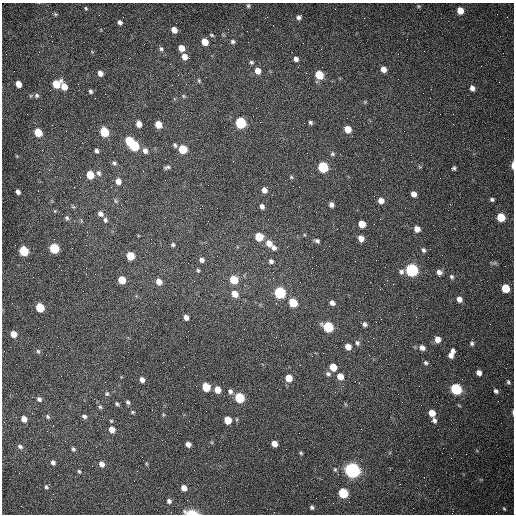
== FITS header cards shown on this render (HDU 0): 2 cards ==
NAXIS1  =                  512 /fastest changing axis
NAXIS2  =                  512 /next to fastest changing axis

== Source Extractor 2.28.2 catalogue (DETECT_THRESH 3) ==
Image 512 x 512 px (HDU 0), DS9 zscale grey, 1 PNG px = 1 image px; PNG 516 x 516 px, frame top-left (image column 1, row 512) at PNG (2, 3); no overlay
Background 1480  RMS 22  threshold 66.4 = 3 sigma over >= 5 px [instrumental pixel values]
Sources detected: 169; all 169 listed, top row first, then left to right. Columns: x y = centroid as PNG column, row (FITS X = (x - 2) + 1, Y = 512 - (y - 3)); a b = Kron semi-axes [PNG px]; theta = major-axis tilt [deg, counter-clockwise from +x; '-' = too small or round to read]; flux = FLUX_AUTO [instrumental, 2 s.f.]
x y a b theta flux
248 6 5 4 - 2000
419 6 5 5 - 1600
86 8 5 4 - 1600
460 10 6 5 - 18000
55 14 5 4 - 1800
299 17 6 5 - 4800
120 22 5 4 - 4500
174 30 5 5 - 11000
212 35 5 3 - 1700
51 36 3 2 - 1400
233 41 5 5 - 3200
205 42 6 5 - 21000
181 48 5 5 - 14000
161 49 6 5 - 3100
184 57 6 6 - 11000
296 59 6 5 - 5300
251 62 6 5 - 2900
383 69 6 5 - 12000
258 71 7 6 - 13000
100 73 5 5 - 8000
319 75 6 5 - 39000
199 80 6 4 -71 1900
18 84 5 5 - 13000
56 84 6 6 - 35000
64 86 8 5 -65 16000
472 88 6 5 - 6600
91 91 4 3 - 2800
37 95 6 6 - 3500
184 96 6 4 -22 2100
365 102 6 4 -47 1700
241 123 6 6 - 150000
310 123 5 4 - 2800
139 124 6 5 - 11000
158 124 6 5 - 22000
293 128 2 2 - 680
348 129 6 5 - 20000
38 132 6 5 - 32000
104 132 6 5 - 65000
129 141 6 5 - 44000
134 145 6 6 - 110000
175 145 6 4 -62 2700
182 149 6 5 - 50000
96 151 5 4 - 3900
145 151 7 6 - 6700
332 154 6 6 - 2500
114 163 7 5 -43 3300
512 165 7 3 89 7300
167 167 8 4 13 3200
323 167 6 6 - 110000
420 167 6 4 -19 1600
453 168 5 4 - 3000
99 173 8 6 -71 4700
90 175 6 5 - 33000
291 177 5 4 - 1900
118 181 7 6 - 9800
299 187 2 2 - 990
264 190 6 5 - 8700
18 192 5 4 - 5200
414 194 5 4 - 8800
492 199 4 4 - 2900
116 201 7 5 -72 2600
381 201 6 5 - 11000
331 205 5 4 - 5600
262 206 5 4 - 5100
73 207 6 4 -2 2200
55 211 6 4 -47 1700
100 214 7 6 - 6400
501 217 6 5 - 39000
67 218 7 6 - 3300
105 220 7 6 - 3800
362 224 6 5 - 25000
417 229 6 5 - 11000
305 235 5 3 - 1300
259 237 6 5 - 43000
361 238 6 5 - 11000
317 241 7 5 -27 3700
269 243 8 7 - 13000
173 245 5 5 - 2500
54 248 6 5 - 99000
274 248 6 5 - 6100
423 250 6 5 - 3300
24 251 6 5 - 84000
130 256 6 5 - 37000
202 260 6 5 - 5200
271 261 6 5 - 4400
495 263 7 5 -10 3000
312 268 2 2 - 590
198 270 5 4 - 1900
412 270 6 6 - 280000
401 272 7 6 - 4600
439 272 6 6 - 6500
452 277 6 5 - 3000
273 278 2 2 - 840
122 280 6 5 - 31000
234 280 6 5 - 42000
159 282 6 5 - 11000
505 288 6 5 - 43000
280 293 6 6 - 200000
235 294 7 6 - 17000
459 299 6 5 - 8900
276 303 3 3 - 1600
293 303 6 5 - 50000
332 303 6 5 - 6300
40 307 6 5 - 54000
186 317 5 4 - 7400
381 319 2 2 - 880
364 324 6 5 - 4700
328 327 6 6 - 110000
13 334 5 5 - 17000
437 339 6 5 - 11000
357 343 7 6 - 3900
472 343 6 5 - 3000
348 347 6 5 - 15000
422 348 7 6 - 8400
38 351 6 5 - 2600
453 351 4 4 - 4200
451 355 6 5 - 7800
426 363 6 5 - 3000
333 367 6 5 - 26000
479 373 5 4 - 7200
328 374 7 6 - 3900
340 376 6 5 - 16000
289 378 6 6 - 21000
142 380 6 5 - 6400
508 382 6 4 -71 2500
206 387 6 5 - 49000
456 389 6 6 - 170000
217 390 6 5 - 17000
230 391 7 6 - 5000
496 391 6 4 -47 3600
107 394 6 6 - 3000
239 398 6 5 - 99000
39 399 6 5 - 4200
128 402 5 4 - 3000
117 404 5 4 - 2400
345 404 6 3 -71 1600
100 407 6 5 - 2900
133 412 5 4 - 1900
513 412 6 3 -89 1700
432 413 6 5 - 20000
163 415 5 3 - 1700
84 416 7 5 -40 4300
48 417 6 5 - 2600
24 419 6 5 - 10000
237 419 6 4 72 1600
228 420 6 5 - 28000
434 420 6 5 - 4600
111 421 5 4 - 1800
112 429 6 5 - 13000
188 444 5 4 - 8200
274 444 5 5 - 13000
20 446 7 5 -27 3900
73 449 6 5 - 2900
301 453 4 4 - 2000
53 462 6 5 - 4600
102 464 7 6 - 8300
147 464 5 3 - 1500
335 469 5 4 - 2100
352 470 7 6 - 720000
79 471 5 4 - 2000
400 484 2 2 - 730
46 487 5 4 - 2500
184 488 5 4 - 13000
343 493 6 5 - 91000
316 498 2 2 - 3300
169 501 6 5 - 4400
312 507 5 4 - 2700
504 509 6 3 -62 1800
191 513 9 4 -5 44000
At the frame edge (FLAGS 8, measured only in part): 3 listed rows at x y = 512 165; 513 412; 191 513